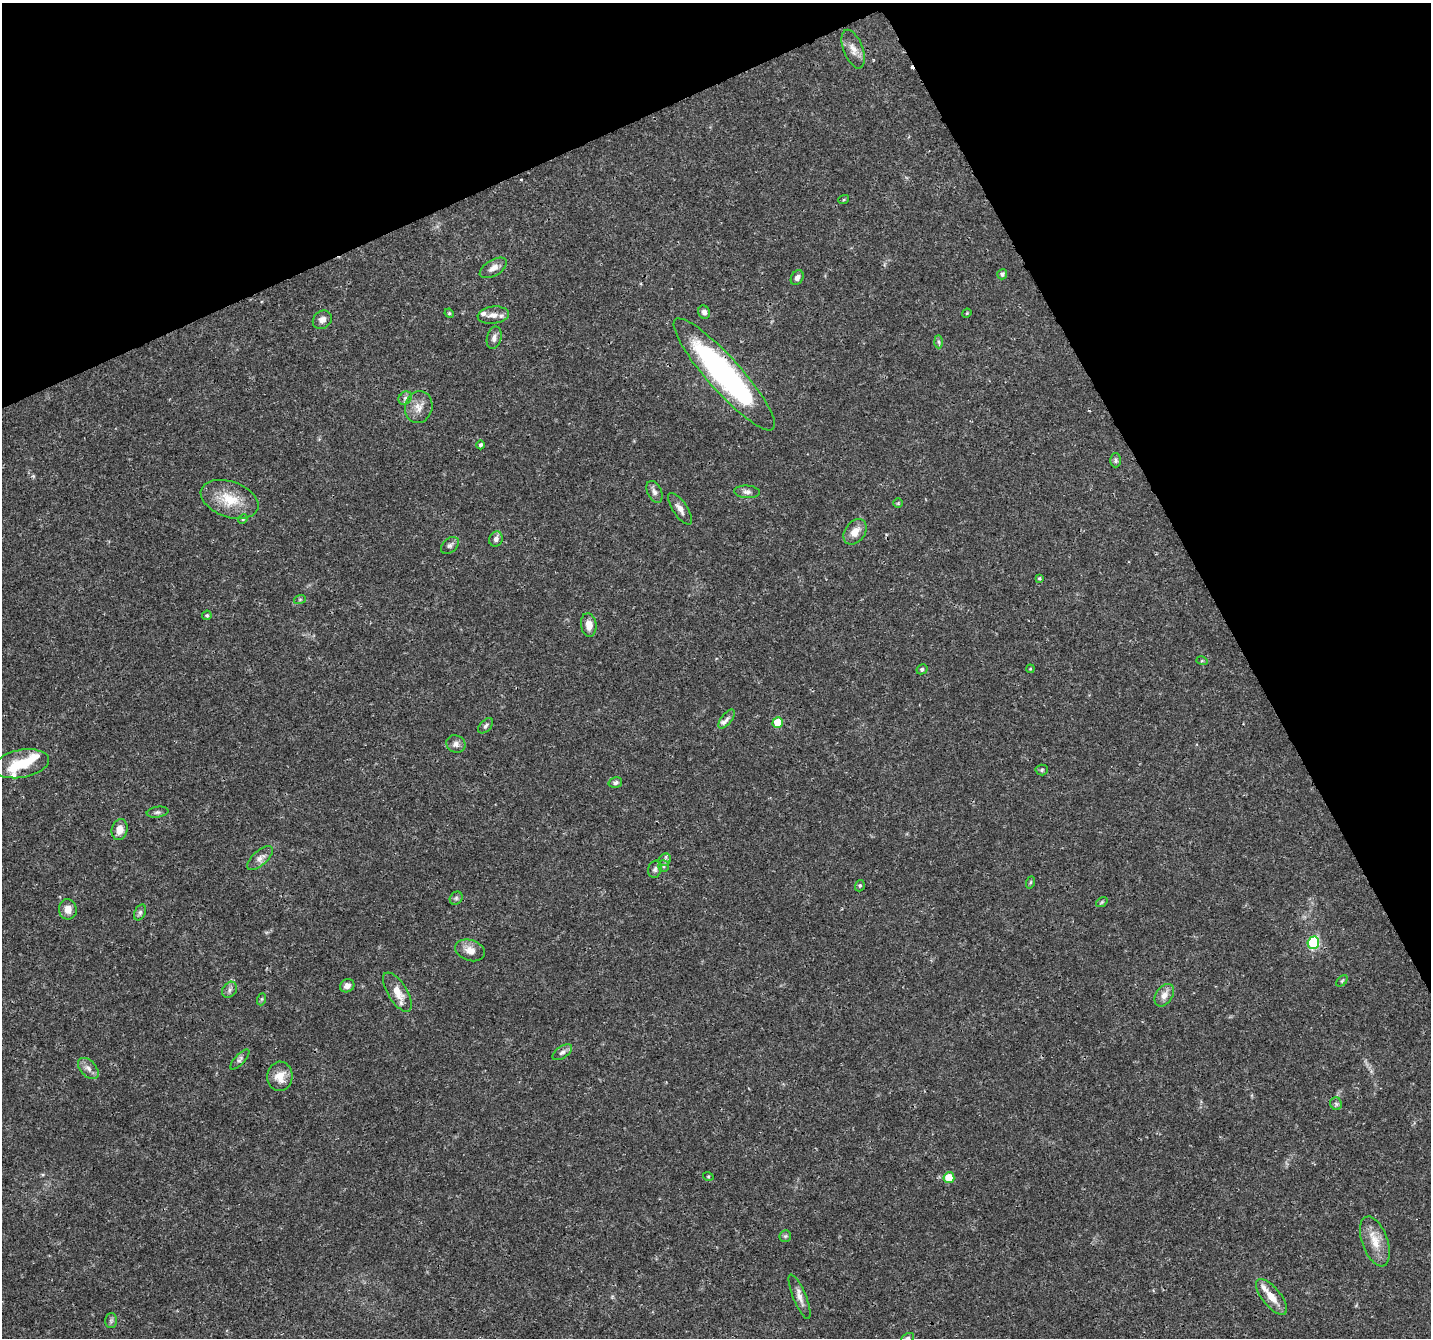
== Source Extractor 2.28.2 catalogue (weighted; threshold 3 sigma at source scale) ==
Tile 3 of 4 x 4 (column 3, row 1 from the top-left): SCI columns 2864-4292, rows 4108-5443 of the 5728 x 5603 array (HDU 1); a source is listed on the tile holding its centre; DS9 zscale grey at full resolution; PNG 1433 x 1340 px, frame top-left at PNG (2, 3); each listed source drawn as its Kron ellipse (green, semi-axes under 4 px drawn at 4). Shown black and unused: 24% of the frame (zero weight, under 3 of 4 exposures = <1% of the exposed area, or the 3 px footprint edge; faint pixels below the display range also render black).
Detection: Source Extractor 2.28.2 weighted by HDU 2 'WHT'; one run over the whole footprint, this tile lists its part. Background 0.0255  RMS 0.0019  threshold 0.00867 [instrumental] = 3 sigma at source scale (4.5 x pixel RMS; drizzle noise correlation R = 1.50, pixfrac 1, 0.0396/0.0396 arcsec/px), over >= 5 px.
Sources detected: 80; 1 cosmic-ray / hot-pixel residue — neither listed nor drawn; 6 inside a brighter listed object's ellipse — not listed separately; the other 73 listed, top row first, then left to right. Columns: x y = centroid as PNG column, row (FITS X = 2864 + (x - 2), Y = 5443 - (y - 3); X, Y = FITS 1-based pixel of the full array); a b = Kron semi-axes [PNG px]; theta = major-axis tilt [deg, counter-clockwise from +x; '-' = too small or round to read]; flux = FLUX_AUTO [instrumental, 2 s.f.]
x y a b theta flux
853 49 20 9 -68 1.8
844 199 5 3 - 0.2
493 268 15 8 31 1.4
1002 274 5 5 - 0.5
797 278 8 6 59 0.69
704 312 7 5 -62 0.76
449 313 5 4 - 0.21
967 313 5 3 - 0.18
493 315 16 8 7 1.5
322 320 10 8 41 1
494 338 11 7 75 0.94
939 342 6 4 -88 0.33
724 374 73 17 -48 51
405 398 7 6 - 0.6
419 407 16 13 76 2.1
480 445 4 3 - 0.42
1115 460 7 5 90 0.43
654 492 11 7 -65 0.84
747 492 13 6 -4 0.76
230 499 30 17 -19 5.6
898 503 5 5 - 0.2
680 509 18 7 -55 1.2
243 519 5 4 - 0.24
855 532 14 10 54 2.2
496 539 8 6 65 0.74
450 545 10 7 41 0.63
1039 578 4 3 - 0.23
300 599 6 4 19 0.25
207 615 5 4 - 0.3
589 625 12 7 -83 1.6
1202 661 5 3 - 0.2
922 669 6 5 - 0.44
1030 669 4 3 - 0.16
727 719 11 5 52 0.63
778 723 5 5 - 5
486 726 9 5 46 0.49
456 744 10 8 -28 0.87
21 764 28 14 11 5.5
1042 770 6 5 - 0.32
615 782 7 5 14 0.44
157 812 11 5 9 0.54
120 829 10 8 77 1.9
260 858 16 7 42 1.2
665 860 7 5 46 0.47
663 866 6 5 - 0.32
655 869 9 6 72 0.56
1031 882 6 4 70 0.23
860 886 6 4 71 0.33
456 898 7 6 - 0.42
1102 902 6 4 35 0.26
68 909 10 9 - 1.6
140 912 8 5 64 0.46
1313 943 6 5 - 18
470 950 15 10 -19 1.9
1342 981 6 4 45 0.29
347 986 7 6 - 0.97
229 990 8 6 55 0.62
397 992 22 9 -58 2.8
1164 995 12 8 56 1.5
262 999 6 4 70 0.29
562 1052 11 6 35 0.7
240 1060 13 5 47 0.56
88 1068 12 7 -46 1.1
280 1076 15 12 86 2.6
1336 1104 6 5 - 0.42
708 1176 5 3 - 0.18
949 1178 5 5 - 3.9
785 1236 6 5 - 0.38
1375 1241 26 13 -70 3.4
800 1297 24 6 -68 1.5
1271 1297 22 9 -51 2.6
111 1321 7 6 - 0.47
908 1338 7 4 27 0.31
Overlapping masked pixels (flux is a lower limit): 1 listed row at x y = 724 374
Isophote crosses this tile's border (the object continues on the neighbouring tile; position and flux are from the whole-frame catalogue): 1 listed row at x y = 908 1338